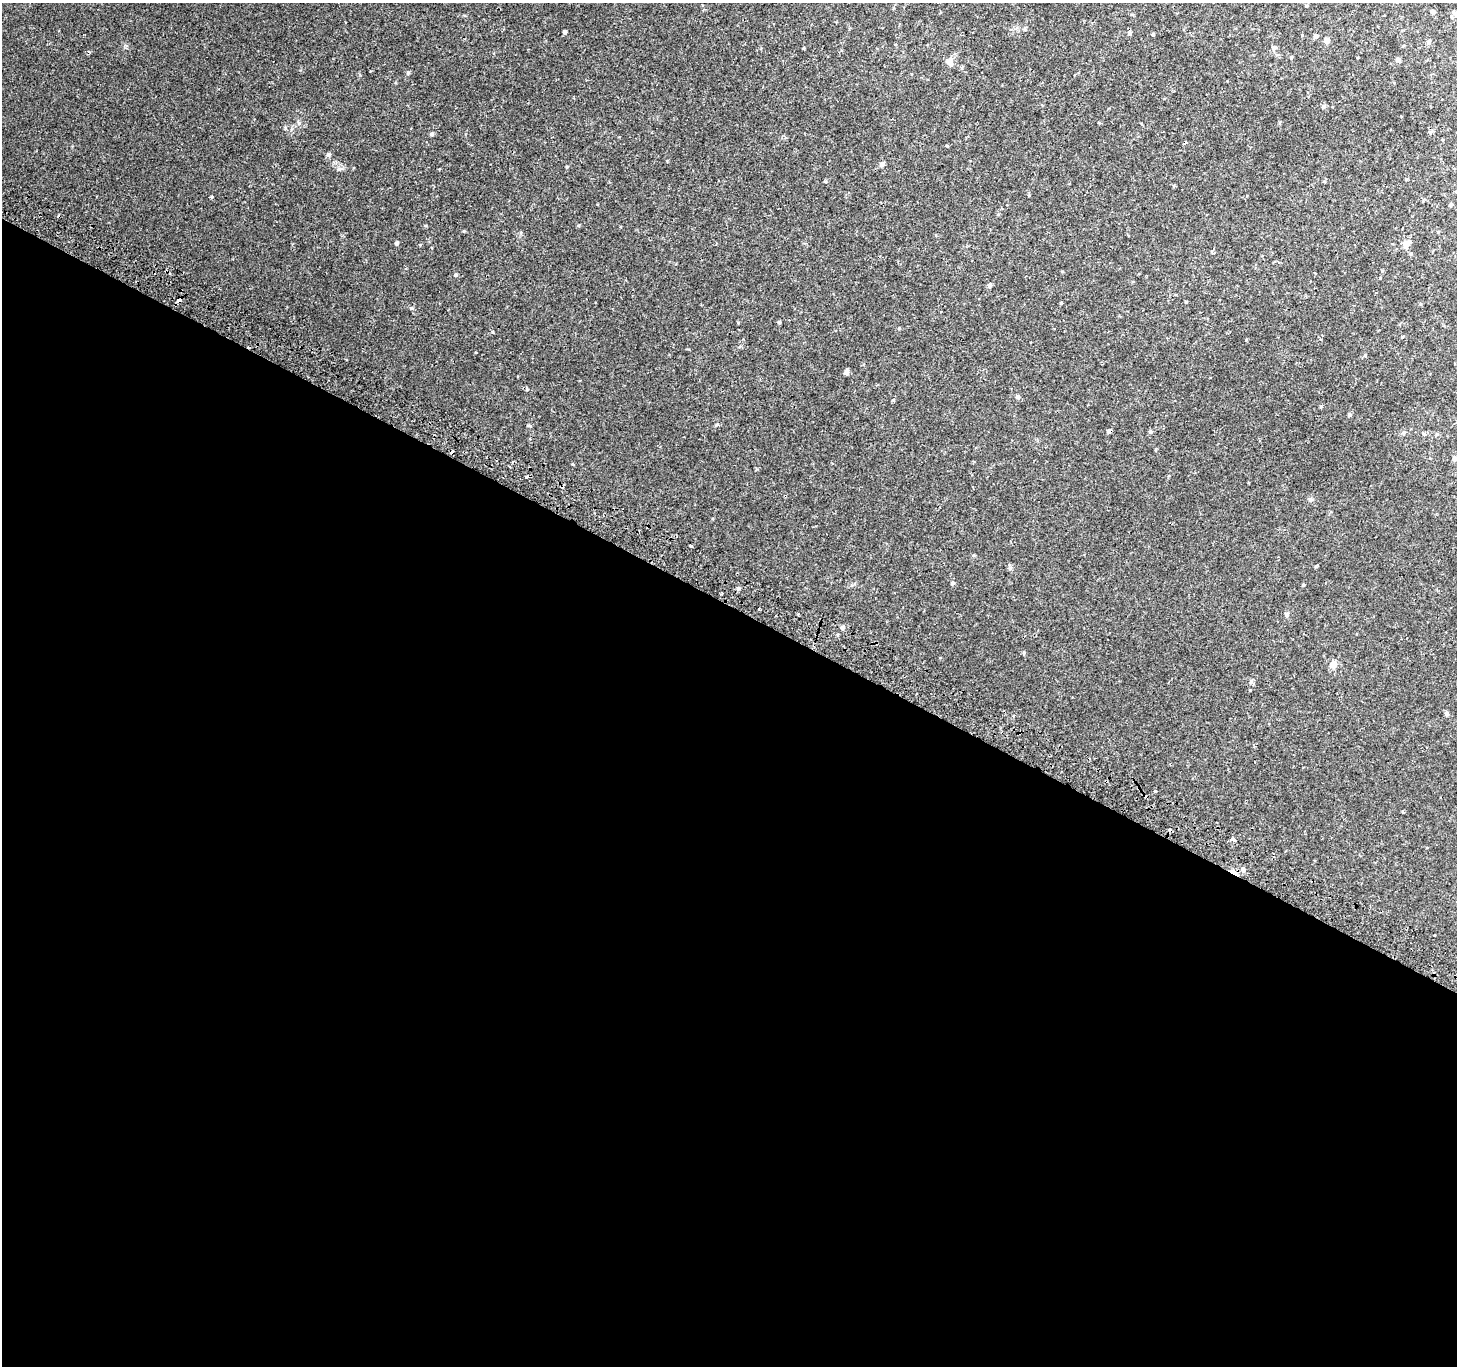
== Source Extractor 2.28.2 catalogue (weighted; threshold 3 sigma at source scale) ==
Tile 14 of 4 x 4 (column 2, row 4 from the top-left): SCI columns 1484-2938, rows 295-1658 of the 5869 x 5977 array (HDU 1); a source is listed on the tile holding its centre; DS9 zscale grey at full resolution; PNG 1459 x 1368 px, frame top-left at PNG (2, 3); no overlay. Shown black and unused: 56% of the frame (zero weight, under 2 of 3 exposures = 2% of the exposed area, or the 3 px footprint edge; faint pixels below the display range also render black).
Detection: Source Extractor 2.28.2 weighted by HDU 2 'WHT'; one run over the whole footprint, this tile lists its part. Background 0.00223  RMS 0.0023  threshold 0.0105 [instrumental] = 3 sigma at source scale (4.5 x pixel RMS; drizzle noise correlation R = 1.50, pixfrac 1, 0.0396/0.0396 arcsec/px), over >= 5 px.
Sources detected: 74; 8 cosmic-ray / hot-pixel residue — not listed; the other 66 listed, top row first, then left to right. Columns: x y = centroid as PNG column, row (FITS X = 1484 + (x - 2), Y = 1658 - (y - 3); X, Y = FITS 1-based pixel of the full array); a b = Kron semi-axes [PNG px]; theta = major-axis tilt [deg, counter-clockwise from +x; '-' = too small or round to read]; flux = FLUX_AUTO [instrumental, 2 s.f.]
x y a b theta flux
1306 6 4 3 - 0.24
1432 11 6 4 -44 0.44
1132 14 6 4 0 0.21
1025 29 5 4 - 0.32
565 32 4 3 - 0.52
1129 33 6 5 - 0.38
1153 34 4 4 - 0.24
1316 36 5 5 - 0.68
1327 40 5 4 - 1.8
1429 42 6 5 - 0.4
1274 48 6 6 - 0.71
1291 57 5 4 - 0.25
1398 59 5 5 - 0.57
950 62 10 9 - 1.2
408 73 5 5 - 0.28
1323 106 6 4 40 0.37
1430 132 5 5 - 0.33
432 134 5 5 - 0.41
947 145 3 3 - 0.32
329 155 6 6 - 0.44
882 164 7 6 - 0.52
825 181 5 3 - 0.19
211 196 3 3 - 0.8
1450 205 4 4 - 0.33
464 231 4 4 - 0.19
397 243 5 4 - 0.59
1406 244 7 5 31 2.6
1212 252 6 3 -73 0.29
1062 271 4 3 - 0.18
456 275 5 4 - 0.34
1380 278 3 3 - 0.41
990 285 6 5 - 0.5
179 300 4 3 - 0.9
1186 302 3 3 - 0.22
1061 303 4 4 - 0.19
779 322 4 4 - 0.26
492 332 3 3 - 0.46
1365 355 5 4 - 0.29
846 372 7 5 80 0.48
527 389 4 4 - 0.44
1018 397 6 5 - 0.46
1321 407 5 3 - 0.21
1349 415 5 4 - 0.37
529 425 5 3 - 0.39
1109 431 4 4 - 1.6
1150 431 5 4 - 0.33
1403 433 5 5 - 0.37
1424 434 6 3 -44 0.28
1156 450 5 3 - 0.2
1454 459 6 5 - 0.62
691 546 4 2 - 0.47
952 583 5 4 - 0.41
1303 585 4 3 - 0.22
722 593 3 2 - 0.21
758 609 3 3 - 0.43
1286 614 6 6 - 0.46
842 627 5 5 - 0.69
1024 653 5 4 - 0.29
1333 664 8 8 - 1.6
1251 681 6 4 71 0.3
1447 714 7 4 -85 0.39
1106 781 4 3 - 0.31
1155 792 4 3 - 0.23
1402 811 3 2 - 0.28
1234 840 4 3 - 2.8
1243 870 6 6 - 0.75
Overlapping masked pixels (flux is a lower limit): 3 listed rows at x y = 179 300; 1109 431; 1106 781
Unlisted compact peaks at least as high as the median listed source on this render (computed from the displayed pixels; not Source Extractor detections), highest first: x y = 411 308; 285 128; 572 464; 299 123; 339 169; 567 167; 899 328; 476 352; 717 424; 579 225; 893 400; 1310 499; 420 245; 426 226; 757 469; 803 48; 126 46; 738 322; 1010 568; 1250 690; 1029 195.